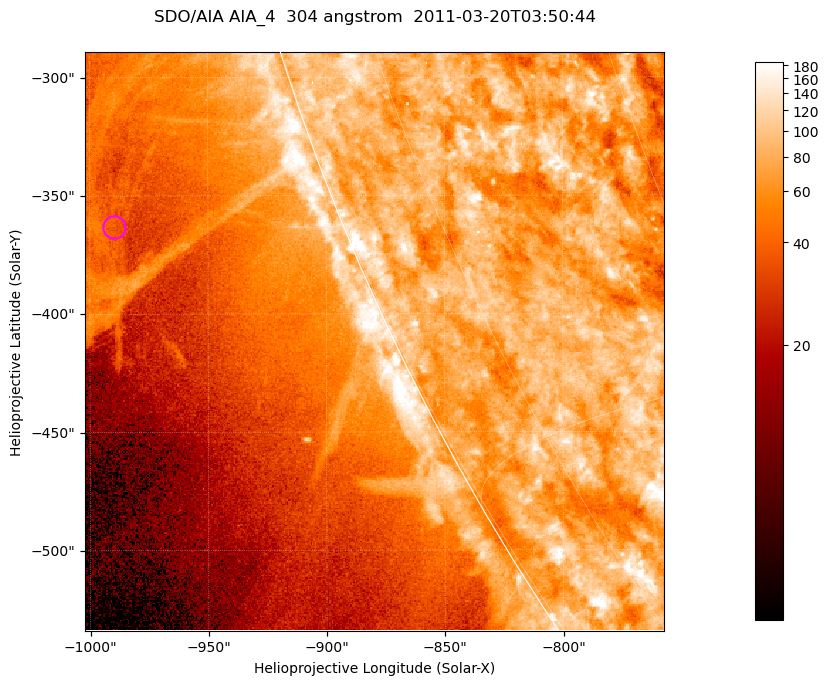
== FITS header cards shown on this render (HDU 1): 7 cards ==
TELESCOP= 'SDO/AIA '           / For AIA: SDO/AIA
INSTRUME= 'AIA_4   '           / For AIA: AIA_ATA1, AIA_ATA2, AIA_ATA3 or AIA_AT
WAVELNTH=                  304 / [angstrom] Wavelength
WAVEUNIT= 'angstrom'           / Wavelength unit: angstrom
DATE-OBS= '2011-03-20T03:50:44.127' / [ISO] Date when observation started; ISO 8
CTYPE1  = 'HPLN-TAN'           / CTYPE1; Typically HPLN
CTYPE2  = 'HPLT-TAN'           / CTYPE2; Typically HPLT

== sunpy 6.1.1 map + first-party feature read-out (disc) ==
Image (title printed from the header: SDO/AIA AIA_4  304 angstrom  2011-03-20T03:50:44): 408 x 408 px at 0.6 arcsec/px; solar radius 964 arcsec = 1606 px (partial field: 0.9% of the solar disc is inside the frame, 45% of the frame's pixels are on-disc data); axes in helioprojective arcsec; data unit not stated in the header (colour bar unlabelled)
Orientation: roll -0.132 deg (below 1 deg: not rotated)
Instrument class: DISC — disc imager (sunpy class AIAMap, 304 A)
Bright regions (active regions / flare kernels): reference = the on-disc median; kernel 3 px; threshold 5 sigma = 114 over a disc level ~79.9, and >= 1.15x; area >= 166 px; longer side >= 5 px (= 3 arcsec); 0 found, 0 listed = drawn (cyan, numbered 1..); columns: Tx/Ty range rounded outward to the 2 arcsec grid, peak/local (2 s.f.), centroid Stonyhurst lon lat
Off-limb structures (1.02-1.3 R_sun): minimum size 83 px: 3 found; the strongest spans PA ~105..115 deg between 1.05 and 1.13 R_sun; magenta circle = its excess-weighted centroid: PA ~110 deg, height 1.09 R_sun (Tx ~-990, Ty ~-362 arcsec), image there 1.7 x the reference